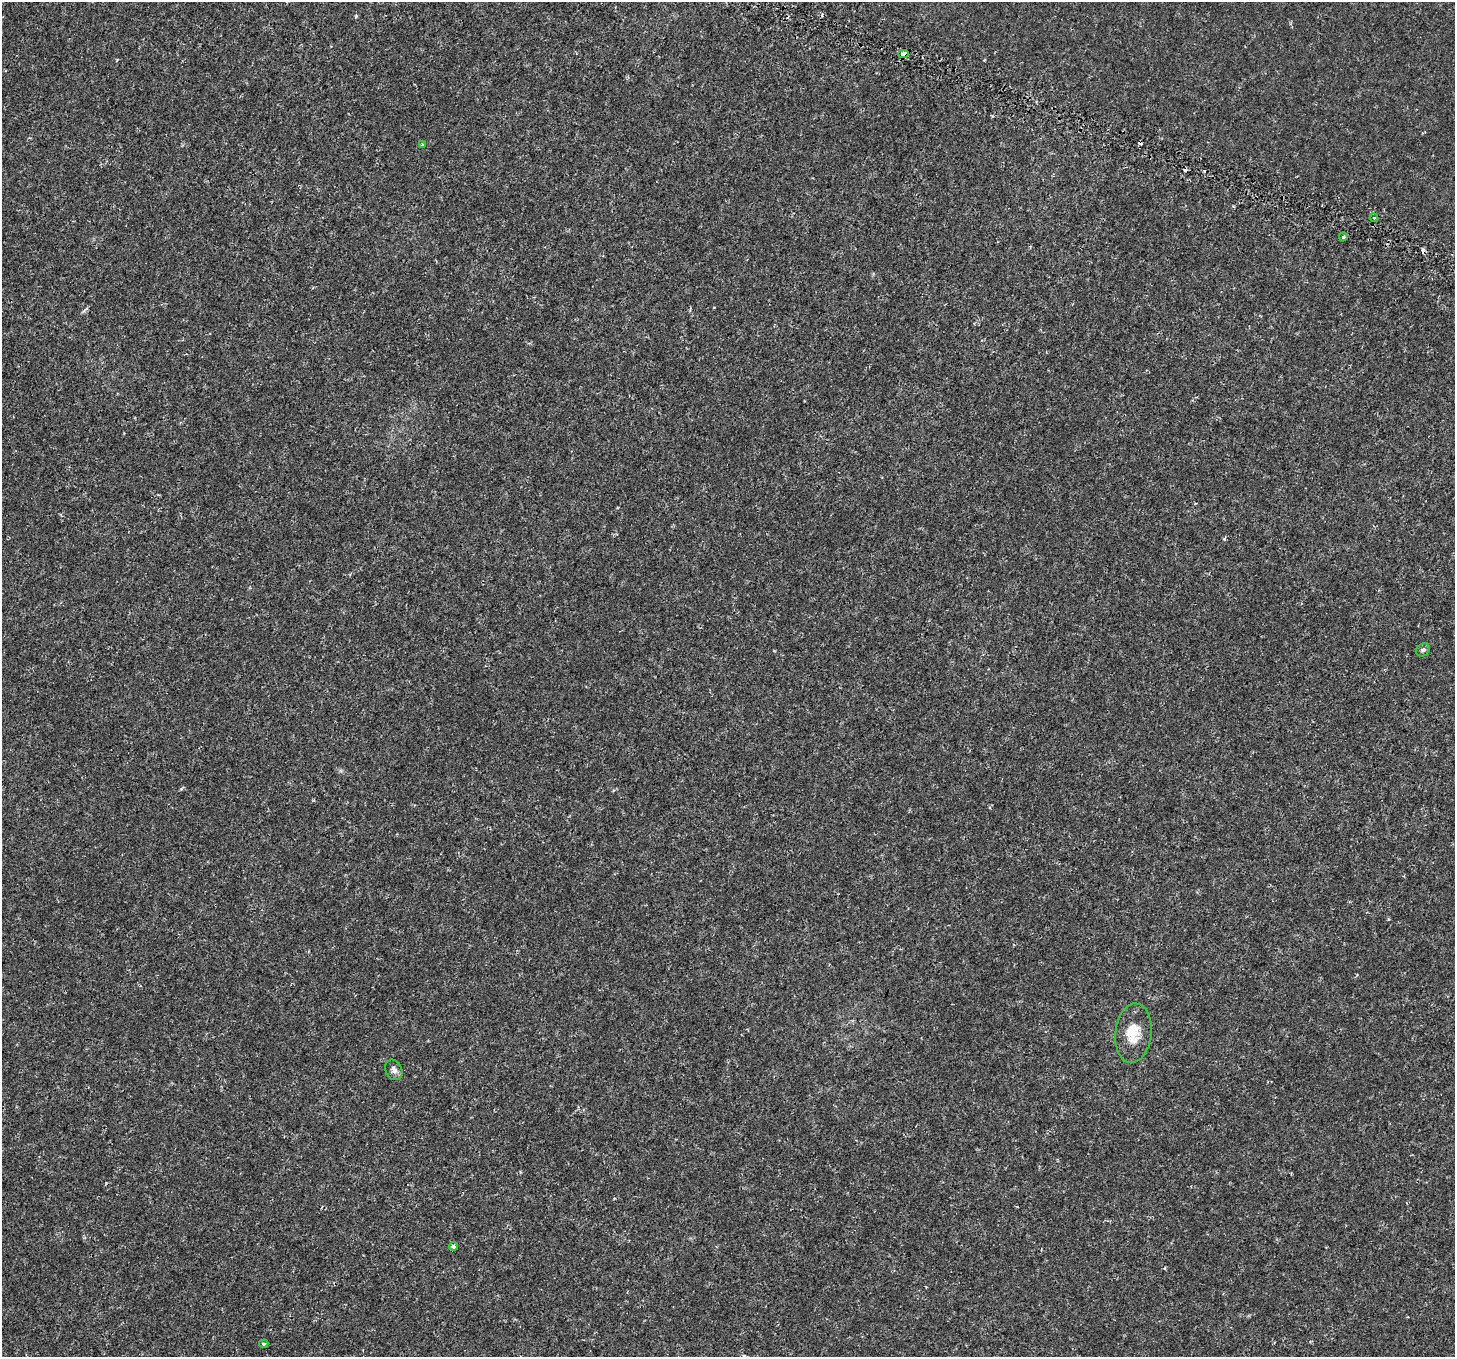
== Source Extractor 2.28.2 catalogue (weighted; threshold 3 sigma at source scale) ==
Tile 10 of 4 x 4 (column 2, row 3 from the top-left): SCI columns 1638-3090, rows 1822-3176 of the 6180 x 6285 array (HDU 1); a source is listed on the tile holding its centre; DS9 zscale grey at full resolution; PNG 1457 x 1359 px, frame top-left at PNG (2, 2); each listed source drawn as its Kron ellipse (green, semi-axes under 4 px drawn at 4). Shown black and unused: <1% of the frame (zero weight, under 2 of 4 exposures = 6% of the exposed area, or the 3 px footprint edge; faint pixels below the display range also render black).
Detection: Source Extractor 2.28.2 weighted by HDU 2 'WHT'; one run over the whole footprint, this tile lists its part. Background 2.43e-04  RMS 9.4e-04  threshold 0.00423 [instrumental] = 3 sigma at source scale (4.5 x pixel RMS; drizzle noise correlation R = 1.50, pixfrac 1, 0.0396/0.0396 arcsec/px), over >= 5 px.
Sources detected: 14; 4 cosmic-ray / hot-pixel residue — neither listed nor drawn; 1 inside a brighter listed object's ellipse — not listed separately; the other 9 listed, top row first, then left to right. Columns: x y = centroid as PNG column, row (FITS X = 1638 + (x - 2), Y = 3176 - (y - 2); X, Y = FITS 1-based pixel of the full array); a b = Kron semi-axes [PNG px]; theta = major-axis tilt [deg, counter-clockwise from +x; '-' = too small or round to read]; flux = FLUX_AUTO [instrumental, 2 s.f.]
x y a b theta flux
903 54 5 3 - 1
422 145 4 3 - 0.095
1374 218 4 3 - 0.094
1343 237 4 4 - 0.16
1423 650 7 6 - 0.21
1133 1033 30 18 84 1.9
394 1070 11 8 -64 0.34
453 1246 4 4 - 0.34
264 1344 4 4 - 0.16
Overlapping masked pixels (flux is a lower limit): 1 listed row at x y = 903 54